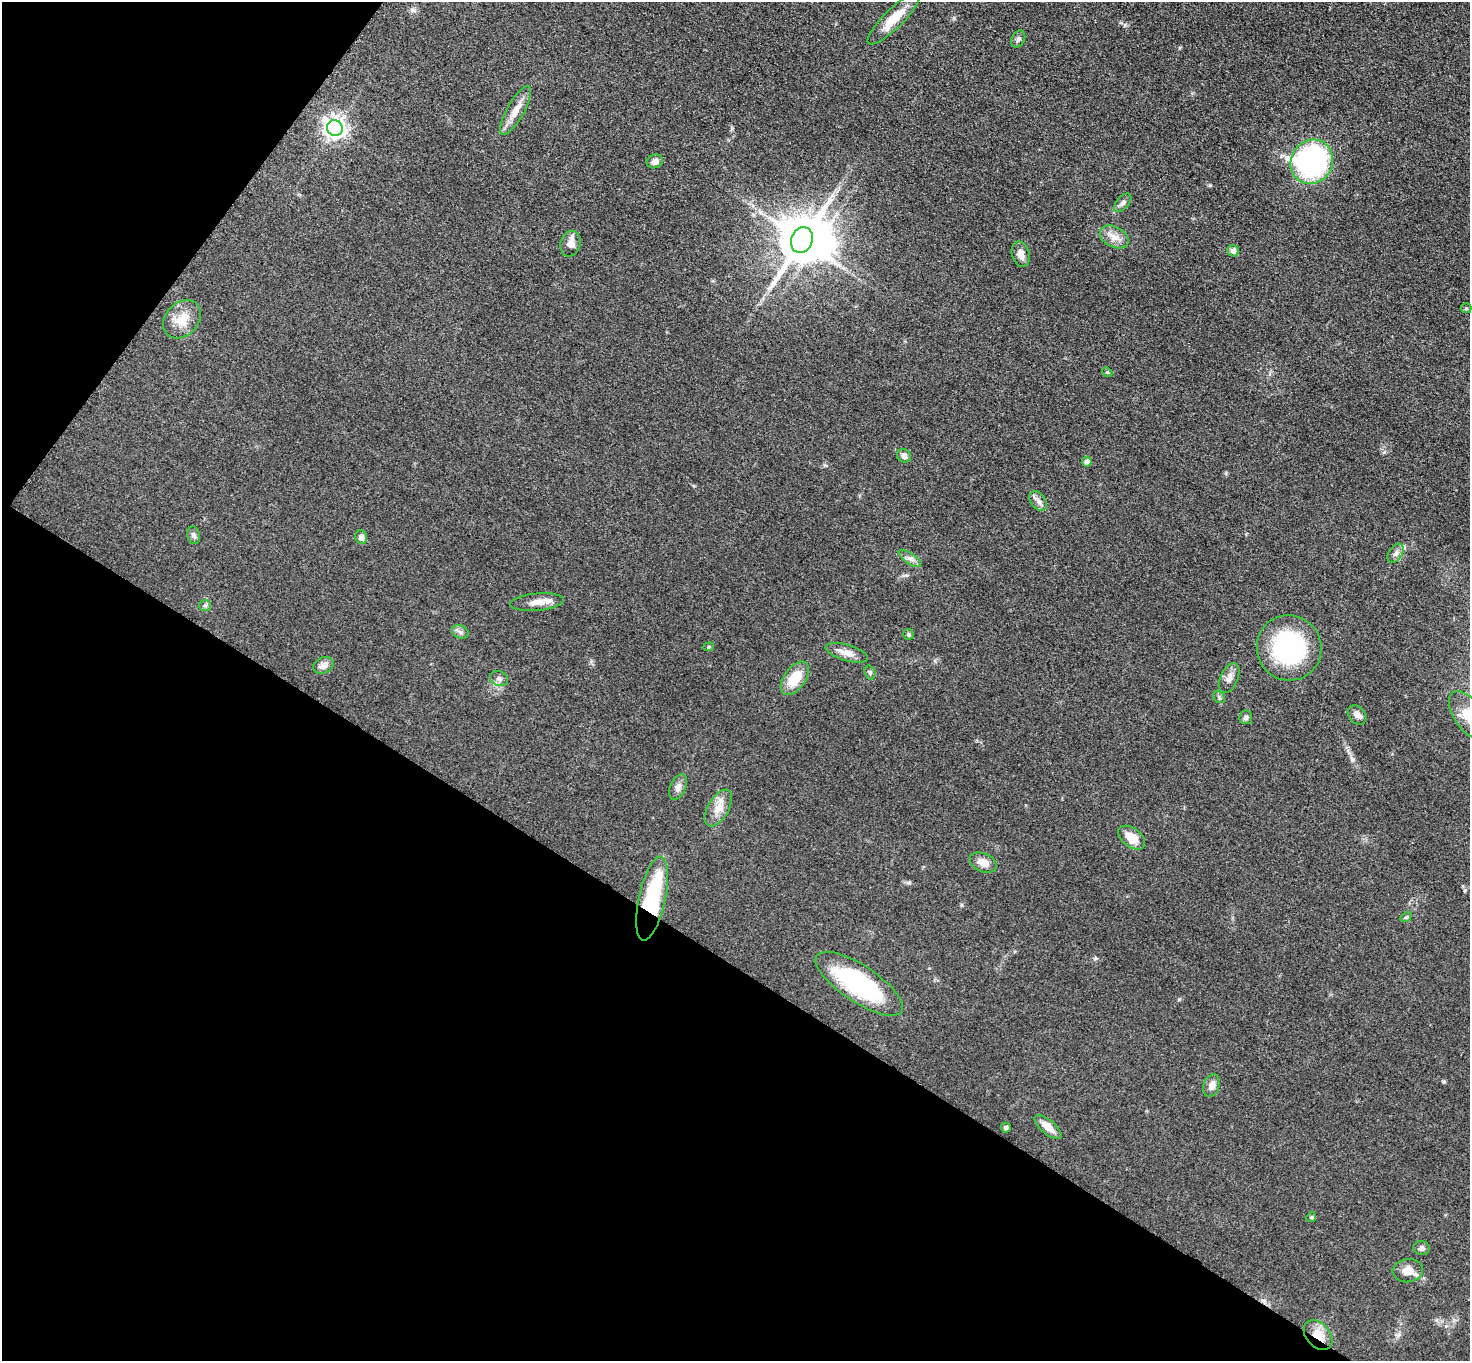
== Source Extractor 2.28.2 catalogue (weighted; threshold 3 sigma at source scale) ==
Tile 9 of 4 x 4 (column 1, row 3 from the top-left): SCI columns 13-1480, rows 1520-2878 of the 5892 x 5896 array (HDU 1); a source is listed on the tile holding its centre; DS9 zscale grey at full resolution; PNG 1472 x 1363 px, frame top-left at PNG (2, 2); each listed source drawn as its Kron ellipse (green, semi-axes under 4 px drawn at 4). Shown black and unused: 34% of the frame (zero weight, under 3 of 5 exposures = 1% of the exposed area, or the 3 px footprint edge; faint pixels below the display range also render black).
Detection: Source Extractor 2.28.2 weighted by HDU 2 'WHT'; one run over the whole footprint, this tile lists its part. Background 0.0484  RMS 0.0054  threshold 0.0241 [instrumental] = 3 sigma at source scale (4.5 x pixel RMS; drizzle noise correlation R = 1.50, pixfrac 1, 0.05/0.05 arcsec/px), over >= 5 px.
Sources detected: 54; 1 inside a brighter object's white glare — neither listed nor drawn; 1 inside a brighter listed object's ellipse — not listed separately; the other 52 listed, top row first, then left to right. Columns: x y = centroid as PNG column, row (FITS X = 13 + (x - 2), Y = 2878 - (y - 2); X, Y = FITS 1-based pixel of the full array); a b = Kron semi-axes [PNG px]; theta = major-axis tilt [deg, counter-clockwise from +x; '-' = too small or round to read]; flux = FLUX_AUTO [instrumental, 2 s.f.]
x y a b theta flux
893 19 35 9 45 12
1018 39 9 6 63 1.5
515 111 27 8 60 6.9
335 128 8 7 - 330
655 161 8 6 23 3.1
1312 162 23 20 57 110
1123 203 11 6 48 1.9
1114 237 15 10 -26 5.1
802 240 13 10 66 2300
570 244 13 10 73 4.7
1233 251 6 5 - 2.8
1021 254 13 8 -75 4
1466 308 5 5 - 0.66
182 319 21 16 46 10
1107 372 5 4 - 0.69
904 456 7 6 - 2.4
1087 462 5 5 - 2.9
1038 501 11 7 -53 2.6
194 535 9 6 -76 1.6
361 537 7 6 - 2.5
1396 553 10 6 57 2.3
910 558 13 5 -35 2.3
537 602 27 8 5 5.8
205 606 6 5 - 1
460 632 8 6 -22 1.7
908 634 5 5 - 0.84
709 647 5 4 - 0.68
1289 648 33 32 - 65
847 653 22 8 -16 5.1
323 665 11 7 24 3.9
870 672 7 5 -70 1.1
795 678 19 11 54 13
1229 678 16 8 66 3.6
499 679 9 7 -19 2.2
1219 697 6 5 - 0.94
1357 715 11 8 -48 2.6
1468 715 27 14 -56 12
1246 717 7 6 - 1.3
678 787 14 8 67 2.8
718 808 20 10 60 6.5
1132 838 15 9 -37 8.5
983 863 14 9 -24 5
652 898 43 13 78 51
1406 917 6 4 33 0.7
859 984 51 18 -33 64
1212 1085 11 8 72 3.8
1048 1127 17 7 -40 5.8
1006 1128 5 5 - 1.1
1311 1217 5 4 - 0.7
1422 1248 8 7 - 1.7
1408 1271 15 11 6 6.3
1318 1335 17 11 -49 10
Overlapping masked pixels (flux is a lower limit): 2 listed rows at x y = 652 898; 1318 1335
Isophote crosses this tile's border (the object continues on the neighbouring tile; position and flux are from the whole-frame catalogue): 1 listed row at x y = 1468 715
Unlisted compact peaks at least as high as the median listed source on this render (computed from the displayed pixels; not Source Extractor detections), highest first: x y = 1443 1081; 1179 999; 909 883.